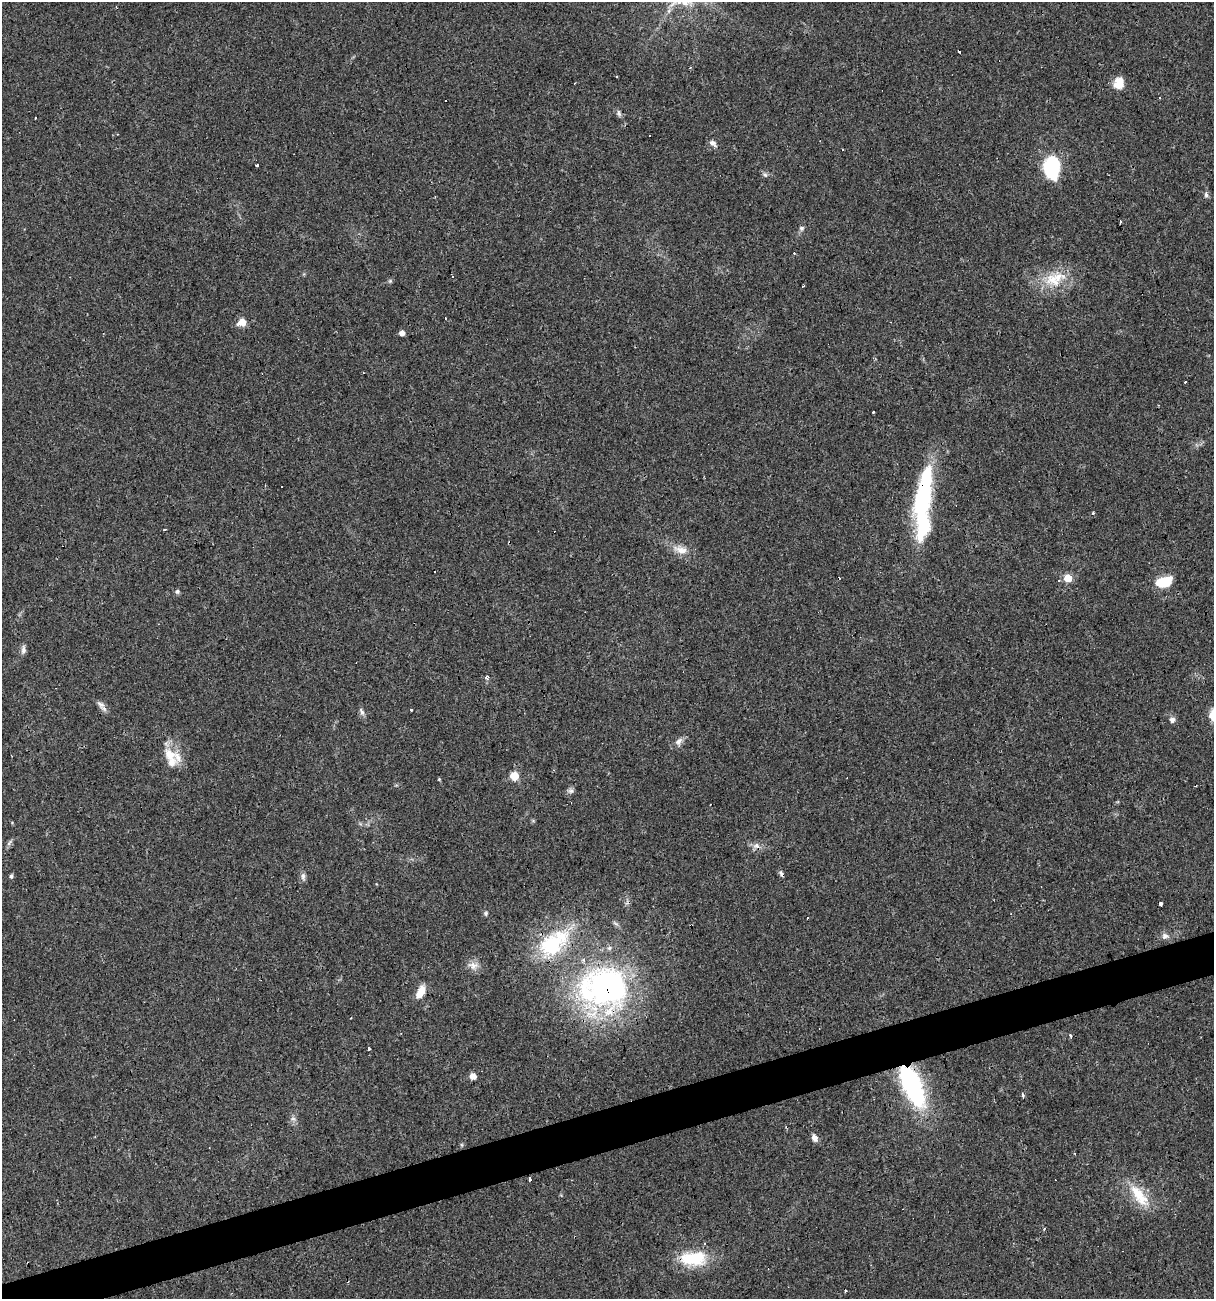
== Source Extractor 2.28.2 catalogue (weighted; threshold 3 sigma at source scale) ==
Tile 7 of 4 x 4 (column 3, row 2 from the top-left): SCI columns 2470-3681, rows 2594-3890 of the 4989 x 5186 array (HDU 1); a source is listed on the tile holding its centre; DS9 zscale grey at full resolution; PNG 1216 x 1301 px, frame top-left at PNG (2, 2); no overlay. Shown black and unused: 3% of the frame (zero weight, under 3 of 4 exposures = <1% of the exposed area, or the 3 px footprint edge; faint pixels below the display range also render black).
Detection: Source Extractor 2.28.2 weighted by HDU 2 'WHT'; one run over the whole footprint, this tile lists its part. Background 0.0332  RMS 0.0037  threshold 0.0168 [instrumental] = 3 sigma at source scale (4.5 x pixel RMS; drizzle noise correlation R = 1.50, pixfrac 1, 0.0396/0.0396 arcsec/px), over >= 5 px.
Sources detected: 87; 1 inside a brighter object's white glare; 21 cosmic-ray / hot-pixel residue — not listed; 6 inside a brighter listed object's ellipse — not listed separately; the other 59 listed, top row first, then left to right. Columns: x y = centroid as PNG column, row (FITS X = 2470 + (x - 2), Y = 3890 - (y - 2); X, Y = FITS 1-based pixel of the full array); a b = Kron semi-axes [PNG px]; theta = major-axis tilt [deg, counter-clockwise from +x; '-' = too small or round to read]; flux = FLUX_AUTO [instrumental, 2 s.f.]
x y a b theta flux
1119 83 12 10 80 5.8
1160 97 3 2 - 0.61
446 100 3 2 - 0.75
619 113 9 5 -68 1
35 117 3 2 - 0.47
650 135 3 3 - 1.1
713 143 10 6 -32 1.5
257 165 3 3 - 1.5
1052 167 20 13 -88 31
765 175 8 5 -62 0.87
1206 195 7 5 -59 0.87
801 228 7 7 - 0.92
1053 280 26 18 -15 11
390 281 5 5 - 0.52
802 286 4 2 - 0.31
445 318 3 2 - 0.51
242 322 6 5 - 7.7
402 333 5 4 - 2.4
874 411 3 3 - 1.5
282 486 2 2 - 0.35
923 497 57 18 82 42
165 529 3 2 - 0.5
681 550 21 11 -18 4.6
1068 578 5 5 - 8.7
1164 582 18 10 16 8.8
177 591 6 6 - 0.82
23 650 12 6 85 1.4
487 677 7 6 - 1.1
101 704 12 7 -44 1.8
411 710 3 3 - 1.1
362 712 4 3 - 1.9
1172 720 7 7 - 1.4
679 741 12 8 52 1.9
170 754 20 15 -42 6.8
514 776 5 5 - 13
439 779 4 4 - 0.34
571 791 8 7 - 1.1
9 843 11 4 50 0.92
781 874 9 5 -62 0.98
11 876 5 4 - 0.79
303 877 11 6 -85 1.2
1161 904 4 3 - 12
486 913 6 5 - 0.67
1165 936 11 8 -6 1.8
551 945 43 30 31 28
473 965 15 11 -9 2.9
604 988 57 47 10 100
421 991 13 7 61 5.7
1070 1035 3 3 - 2
369 1049 3 3 - 0.43
473 1076 5 5 - 4
912 1086 45 18 -65 54
1022 1095 3 3 - 7.9
293 1119 7 4 -1 0.82
814 1138 9 7 -71 2.1
530 1178 4 3 - 2.6
1139 1196 38 14 -53 11
1044 1229 4 4 - 0.38
693 1258 34 18 2 16
Overlapping masked pixels (flux is a lower limit): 6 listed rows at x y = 923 497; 781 874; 551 945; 604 988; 912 1086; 530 1178